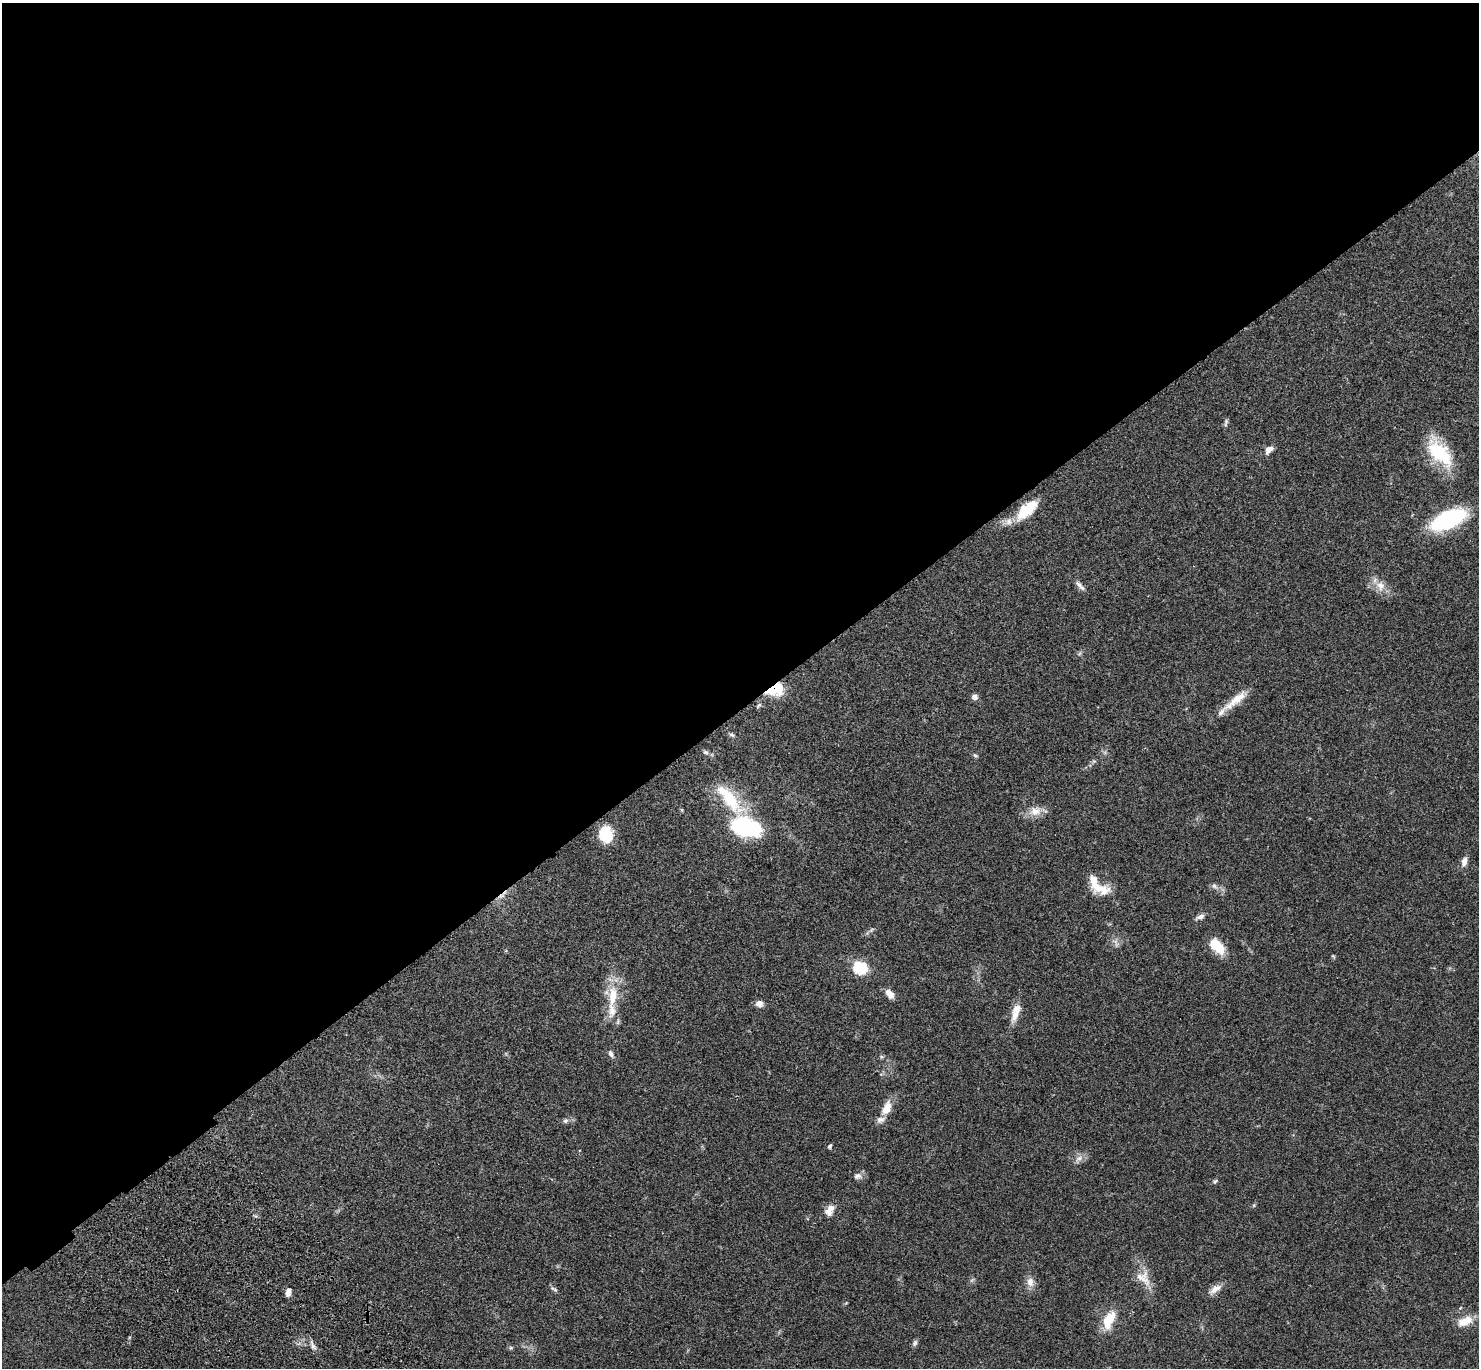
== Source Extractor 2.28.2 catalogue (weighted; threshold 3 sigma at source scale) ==
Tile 2 of 4 x 4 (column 2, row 1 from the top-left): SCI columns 1577-3053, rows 4341-5706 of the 6109 x 6091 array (HDU 1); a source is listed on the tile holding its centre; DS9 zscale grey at full resolution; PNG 1481 x 1370 px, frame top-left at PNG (2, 3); no overlay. Shown black and unused: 52% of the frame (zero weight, under 3 of 4 exposures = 6% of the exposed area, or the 3 px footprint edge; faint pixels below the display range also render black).
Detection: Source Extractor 2.28.2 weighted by HDU 2 'WHT'; one run over the whole footprint, this tile lists its part. Background 0.0504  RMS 0.0055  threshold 0.0246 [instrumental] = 3 sigma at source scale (4.5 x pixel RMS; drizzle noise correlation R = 1.50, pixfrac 1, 0.05/0.05 arcsec/px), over >= 5 px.
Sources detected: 59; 1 too faint to see at this stretch — not listed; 5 inside a brighter listed object's ellipse — not listed separately; the other 53 listed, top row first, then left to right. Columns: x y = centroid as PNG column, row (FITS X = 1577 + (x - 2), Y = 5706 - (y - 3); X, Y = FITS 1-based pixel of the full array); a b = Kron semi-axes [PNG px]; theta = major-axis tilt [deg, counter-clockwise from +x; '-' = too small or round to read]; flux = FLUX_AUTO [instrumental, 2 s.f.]
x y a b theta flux
1226 421 8 5 79 1.1
1269 450 12 7 46 3.1
1440 452 40 19 -50 29
1027 510 30 13 42 17
1448 520 38 17 24 48
1080 586 16 6 -47 2.5
1380 586 16 12 -72 6.1
1080 653 7 4 71 0.85
775 690 22 14 18 15
975 697 8 7 - 2
1235 700 41 9 39 9.7
759 705 10 4 45 0.94
732 735 8 5 -20 1.1
705 752 8 5 -35 1.3
975 755 7 5 -30 0.88
1094 761 6 5 - 0.85
730 799 52 17 -49 26
682 810 6 4 -72 0.53
1035 811 17 13 10 6.5
745 827 32 18 -17 56
606 835 13 10 -80 24
1464 862 13 7 77 3.2
1214 886 10 7 -32 1.9
1102 890 21 14 -6 8.9
1200 917 12 6 24 2.2
871 930 9 4 42 1.1
1217 946 21 12 -47 12
1333 956 6 4 -44 0.6
860 967 7 6 - 54
889 994 13 7 -52 4.1
612 996 33 17 -89 17
759 1004 9 8 - 2.9
1015 1012 26 10 72 7.1
611 1054 10 5 -60 1.9
881 1057 7 5 -7 0.89
886 1108 21 10 65 7.6
565 1121 7 6 - 1.4
830 1146 6 4 56 0.95
1079 1159 13 8 43 3.2
857 1176 12 8 9 2.6
1215 1181 7 5 27 0.91
829 1210 16 10 60 4.8
1143 1278 24 17 -50 8.8
972 1280 8 4 52 0.93
1030 1282 14 9 -82 3.9
554 1289 11 4 -27 1.2
1215 1289 19 8 35 4.1
288 1292 9 6 81 3.1
1110 1318 14 10 58 9.8
1465 1321 19 10 24 8.1
915 1343 9 6 70 1.4
313 1346 14 6 -66 2.4
511 1348 6 5 - 0.78
Overlapping masked pixels (flux is a lower limit): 2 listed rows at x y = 1027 510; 775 690